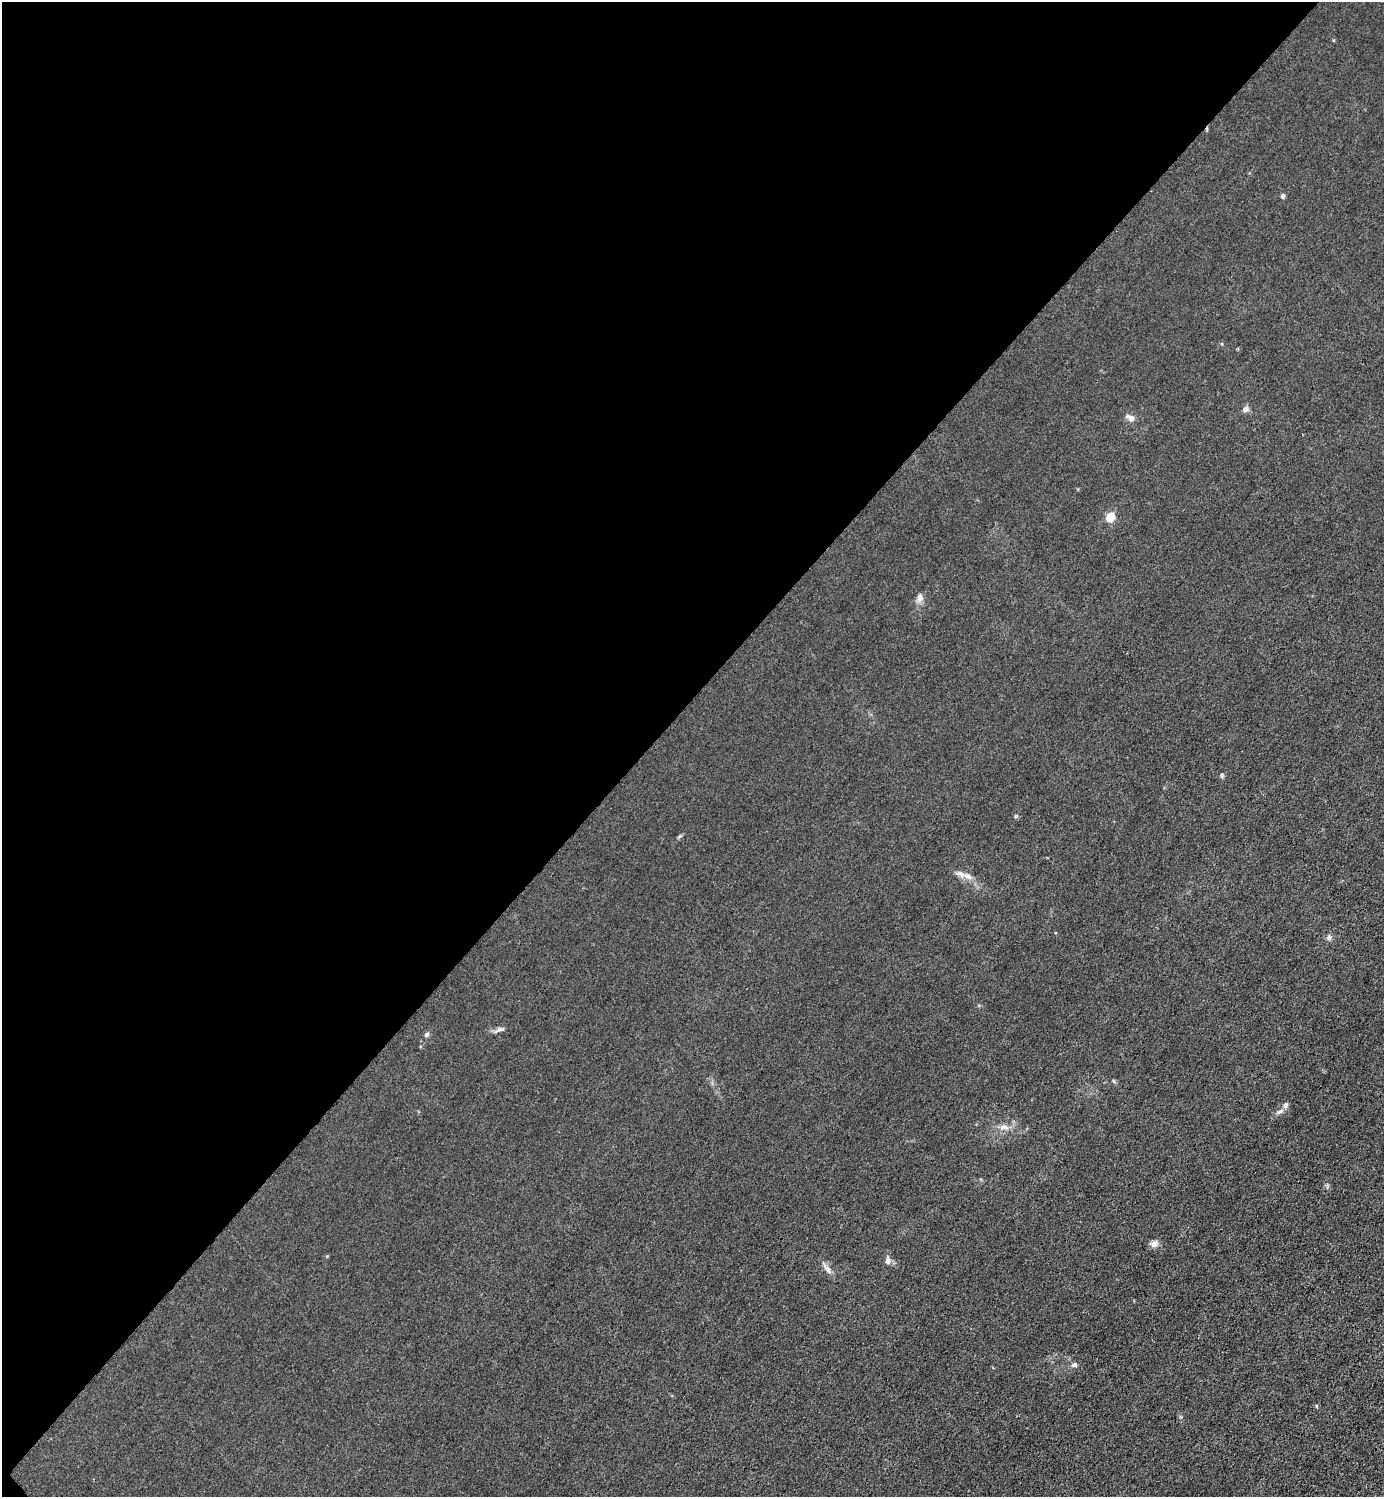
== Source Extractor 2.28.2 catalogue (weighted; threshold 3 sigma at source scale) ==
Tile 5 of 4 x 4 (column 1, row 2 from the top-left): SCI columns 301-1682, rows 2993-4487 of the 5985 x 5985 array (HDU 1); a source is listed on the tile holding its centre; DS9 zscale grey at full resolution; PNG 1386 x 1499 px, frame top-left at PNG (2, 2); no overlay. Shown black and unused: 47% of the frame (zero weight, under 3 of 4 exposures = <1% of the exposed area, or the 3 px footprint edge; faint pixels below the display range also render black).
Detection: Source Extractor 2.28.2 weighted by HDU 2 'WHT'; one run over the whole footprint, this tile lists its part. Background 0.0215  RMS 0.0062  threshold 0.0279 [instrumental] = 3 sigma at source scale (4.5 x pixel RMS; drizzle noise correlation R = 1.50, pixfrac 1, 0.05/0.05 arcsec/px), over >= 5 px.
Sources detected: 17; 1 inside a brighter listed object's ellipse — not listed separately; the other 16 listed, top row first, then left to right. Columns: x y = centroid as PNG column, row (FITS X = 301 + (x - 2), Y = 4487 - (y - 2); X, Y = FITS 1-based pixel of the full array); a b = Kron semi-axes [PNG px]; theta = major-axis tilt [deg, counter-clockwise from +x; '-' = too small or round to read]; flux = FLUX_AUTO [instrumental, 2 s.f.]
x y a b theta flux
1283 196 4 4 - 2.1
1246 409 7 6 - 2.4
1130 418 9 6 -31 3.7
1110 517 5 5 - 28
920 597 10 8 -85 2.8
1016 816 5 4 - 0.75
968 876 13 7 -29 3.6
1329 937 7 6 - 1.4
499 1029 13 5 23 2
426 1035 6 5 - 1.4
1285 1105 8 6 42 1.6
1003 1127 13 6 -5 3.2
1154 1244 9 7 22 3.5
888 1261 8 7 - 2.5
827 1269 15 6 -54 3.2
1074 1364 7 6 - 1.5